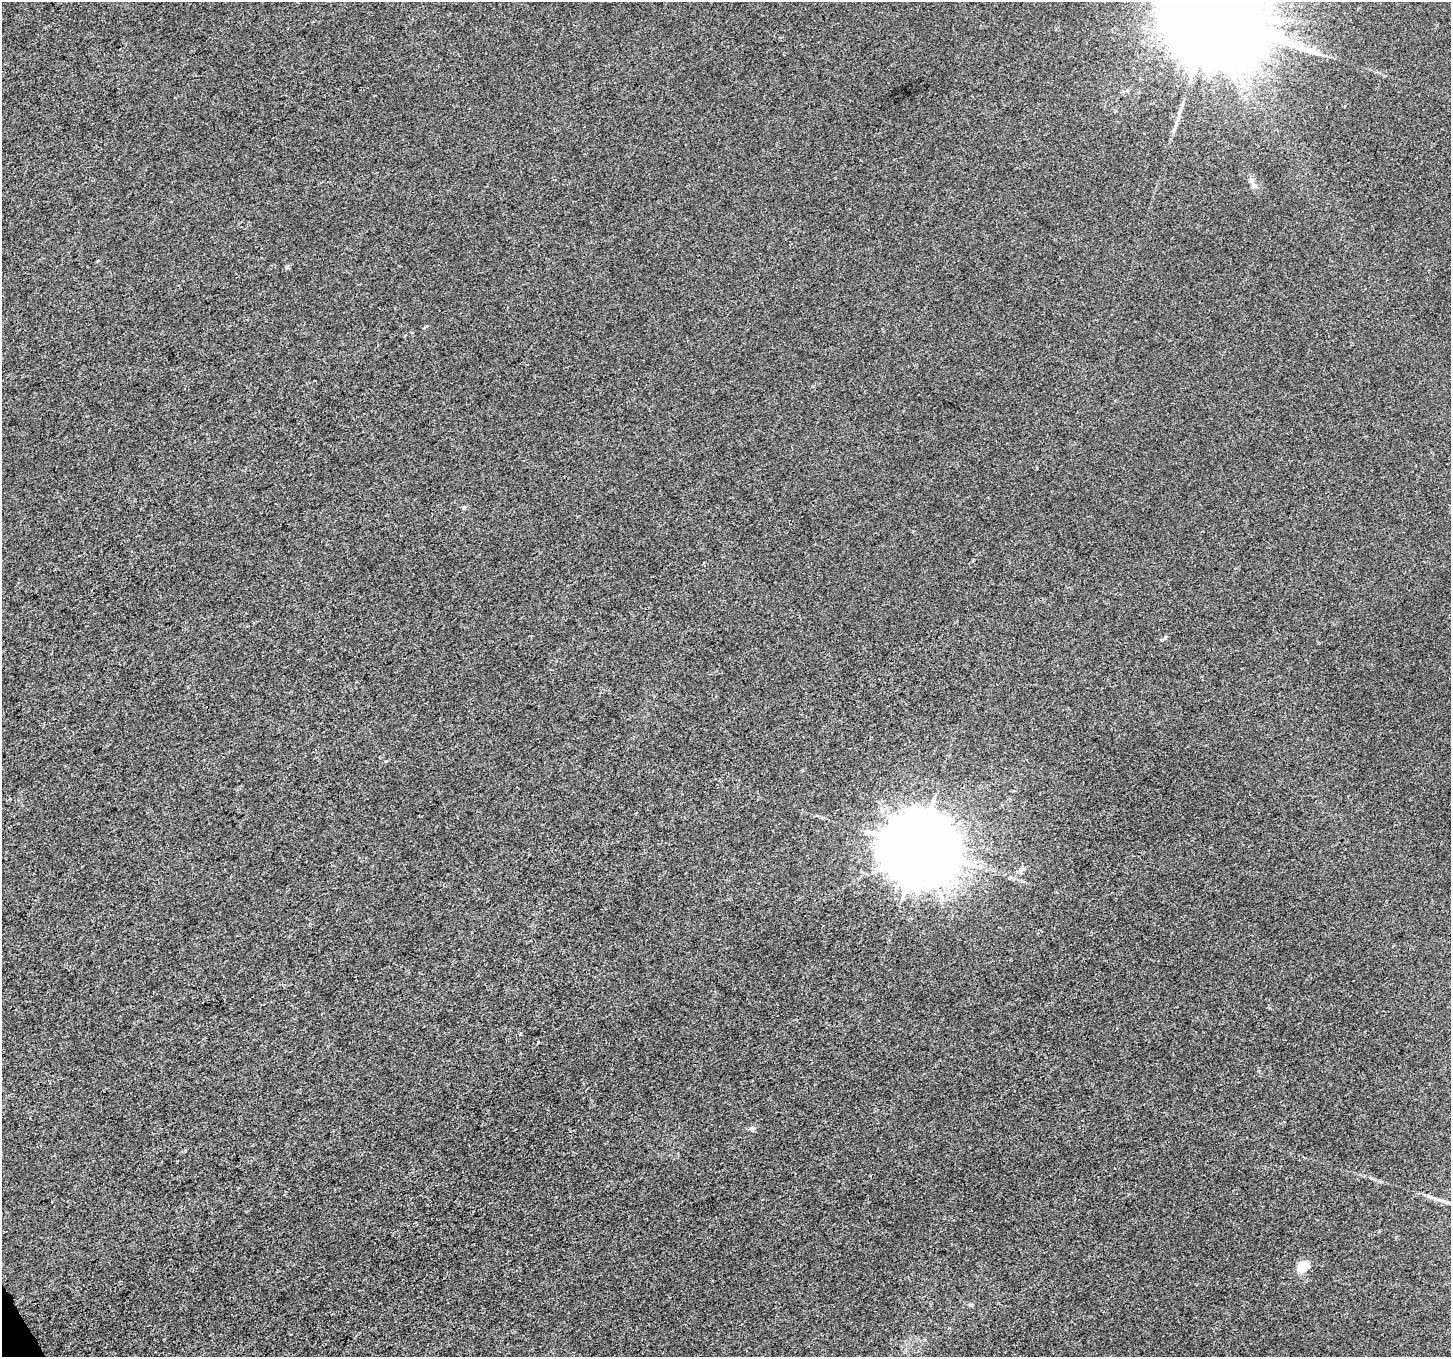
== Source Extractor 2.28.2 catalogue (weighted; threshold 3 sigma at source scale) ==
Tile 7 of 4 x 4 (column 3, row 2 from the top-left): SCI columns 2901-4349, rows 2817-4171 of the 5803 x 5692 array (HDU 1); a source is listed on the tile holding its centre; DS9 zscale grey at full resolution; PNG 1453 x 1359 px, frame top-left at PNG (2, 2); no overlay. Shown black and unused: <1% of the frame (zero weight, under 3 of 4 exposures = <1% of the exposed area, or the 3 px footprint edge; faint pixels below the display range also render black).
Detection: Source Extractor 2.28.2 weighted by HDU 2 'WHT'; one run over the whole footprint, this tile lists its part. Background 0.0011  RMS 0.0031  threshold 0.0141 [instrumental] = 3 sigma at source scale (4.5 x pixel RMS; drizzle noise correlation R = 1.50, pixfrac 1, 0.0396/0.0396 arcsec/px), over >= 5 px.
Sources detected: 11; all 11 listed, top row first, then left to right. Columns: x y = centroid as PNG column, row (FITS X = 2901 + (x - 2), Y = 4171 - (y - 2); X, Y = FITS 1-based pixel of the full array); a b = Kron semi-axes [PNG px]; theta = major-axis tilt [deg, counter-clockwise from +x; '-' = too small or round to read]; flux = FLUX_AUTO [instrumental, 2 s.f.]
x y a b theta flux
1210 19 31 23 17 13000
1251 180 9 6 -74 1.2
287 267 5 4 - 0.47
464 508 6 5 - 0.56
919 848 23 21 -15 3700
1022 869 8 6 21 1
521 1033 4 3 - 0.42
752 1128 10 4 0 0.69
1445 1202 26 5 -16 2.6
1303 1267 17 13 36 4.3
971 1305 5 5 - 0.44
Overlapping masked pixels (flux is a lower limit): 1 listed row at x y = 1210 19
Isophote crosses this tile's border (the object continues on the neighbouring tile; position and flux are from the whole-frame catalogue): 2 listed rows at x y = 1210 19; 1445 1202
Unlisted compact peaks at least as high as the median listed source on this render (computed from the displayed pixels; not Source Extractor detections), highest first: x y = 1165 637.